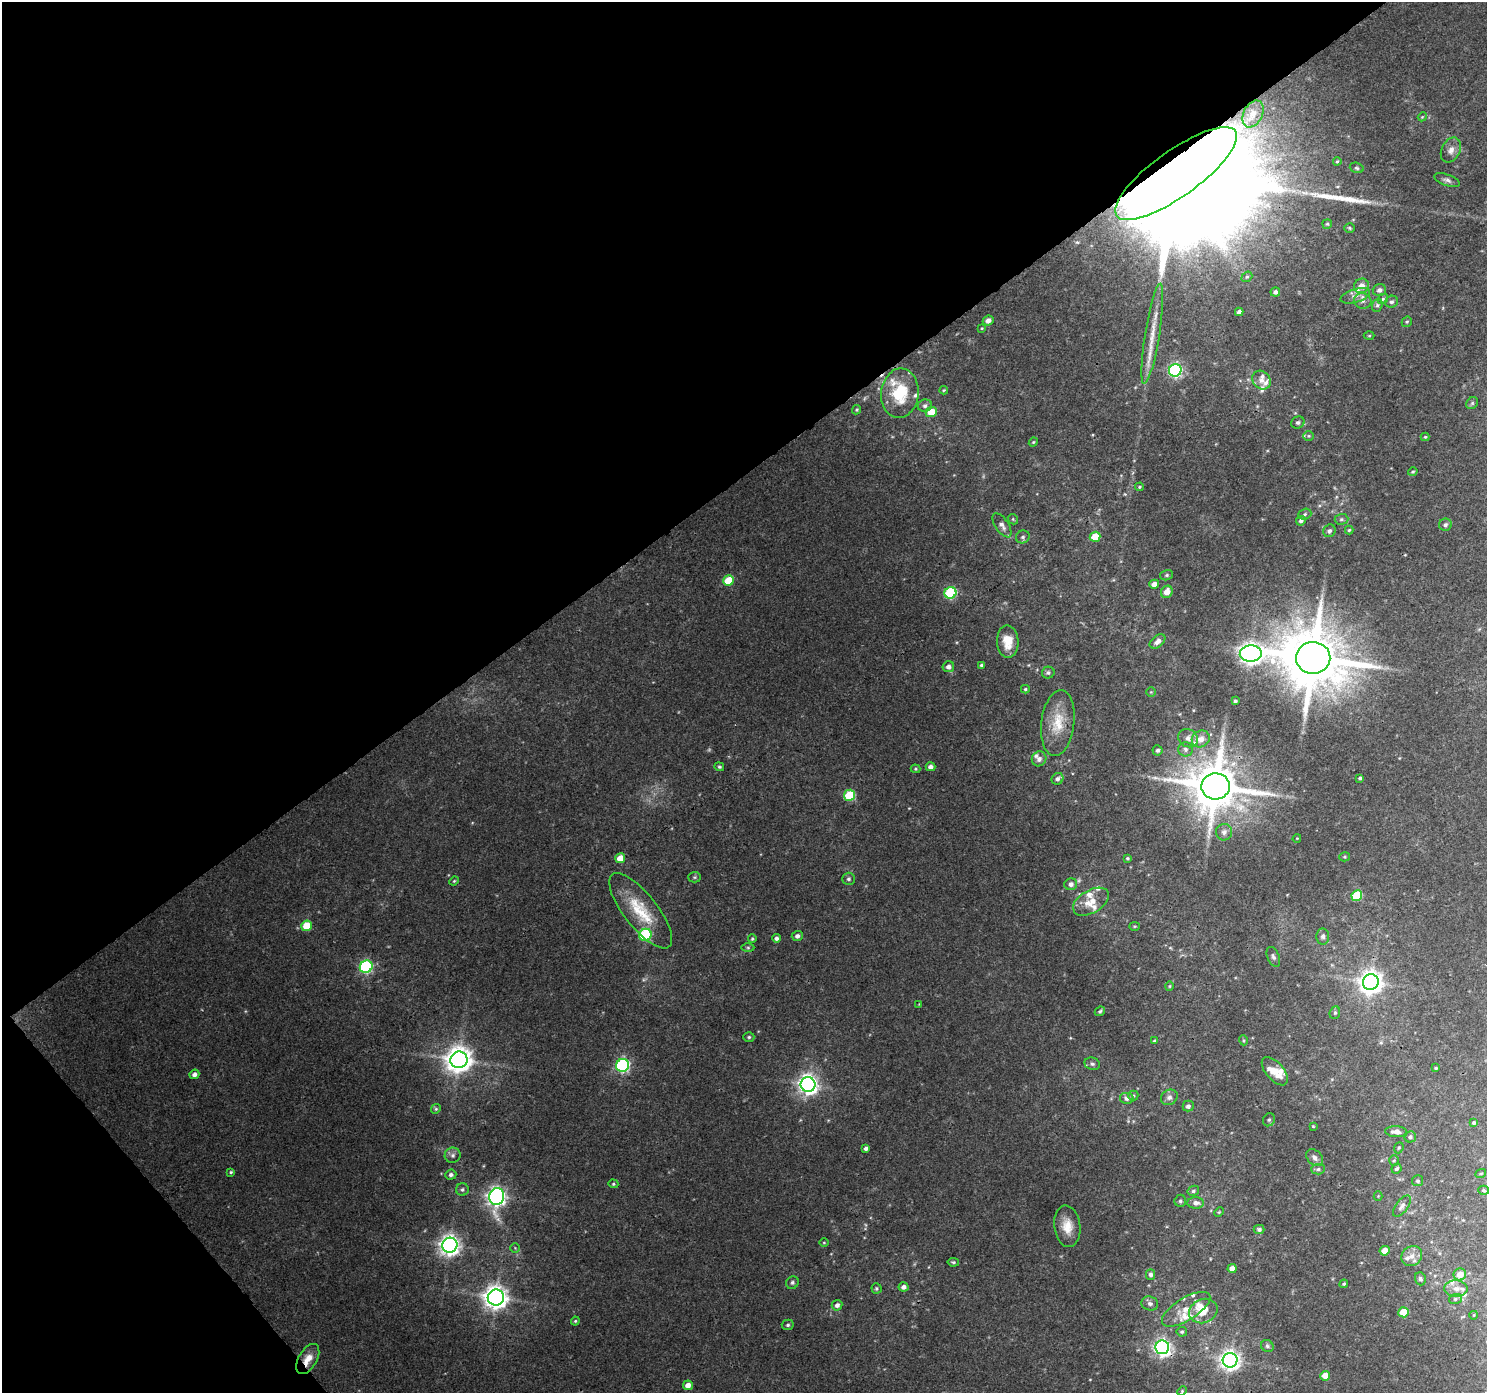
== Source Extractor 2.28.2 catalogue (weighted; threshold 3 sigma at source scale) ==
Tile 5 of 4 x 4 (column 1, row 2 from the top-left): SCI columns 47-1531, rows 2957-4347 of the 6039 x 5976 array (HDU 1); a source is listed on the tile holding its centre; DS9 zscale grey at full resolution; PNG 1489 x 1395 px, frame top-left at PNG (2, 2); each listed source drawn as its Kron ellipse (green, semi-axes under 4 px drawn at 4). Shown black and unused: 37% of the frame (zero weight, under 3 of 4 exposures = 5% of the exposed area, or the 3 px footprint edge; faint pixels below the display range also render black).
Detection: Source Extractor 2.28.2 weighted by HDU 2 'WHT'; one run over the whole footprint, this tile lists its part. Background 0.0452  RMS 0.0038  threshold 0.0172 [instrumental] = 3 sigma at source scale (4.5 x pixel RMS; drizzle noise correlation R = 1.50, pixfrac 1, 0.0396/0.0396 arcsec/px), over >= 5 px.
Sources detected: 205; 3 too faint to see at this stretch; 1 inside a brighter object's white glare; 2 long thin detections or spike segments (spike, bleed or trail) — neither listed nor drawn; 20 inside a brighter listed object's ellipse — not listed separately; the other 179 listed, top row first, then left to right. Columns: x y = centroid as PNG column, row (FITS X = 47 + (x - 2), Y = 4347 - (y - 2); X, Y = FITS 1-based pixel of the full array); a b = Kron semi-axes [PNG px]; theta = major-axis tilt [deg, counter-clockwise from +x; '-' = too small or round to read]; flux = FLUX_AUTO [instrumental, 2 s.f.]
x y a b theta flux
1253 114 14 9 65 3.6
1422 117 4 3 - 0.35
1451 150 13 9 63 2.5
1337 161 4 3 - 0.49
1357 168 7 5 -18 0.7
1176 174 73 23 36 45000
1447 180 13 5 -21 1.3
1327 224 5 5 - 0.52
1349 228 5 4 - 0.55
1247 277 6 4 40 0.63
1361 286 7 7 - 3
1379 290 7 6 - 1.6
1275 292 5 4 - 1.2
1355 296 15 6 17 2.5
1383 299 6 4 47 0.68
1363 301 9 7 -16 1.7
1391 302 6 5 - 1
1377 305 6 5 - 0.83
1239 312 4 4 - 1.7
988 320 5 5 - 2
1407 322 5 4 - 0.53
982 328 3 3 - 0.33
1152 334 51 7 81 8.3
1369 336 5 3 - 0.42
1175 370 6 6 - 71
1261 380 10 8 -45 2.5
944 390 4 4 - 0.41
900 393 25 18 84 17
1472 403 6 5 - 0.69
925 406 7 6 - 1.3
857 410 5 4 - 0.47
931 412 5 5 - 7
1298 423 7 6 - 0.98
1309 436 5 4 - 0.52
1425 437 4 4 - 0.48
1033 442 4 4 - 0.4
1413 472 5 4 - 0.54
1139 487 4 3 - 0.5
1305 514 7 5 18 0.71
1013 519 5 4 - 0.45
1341 519 7 5 2 0.78
1301 521 5 4 - 1.1
1002 525 14 6 -57 2.1
1445 525 6 6 - 1.2
1349 530 4 4 - 0.51
1329 531 6 6 - 1
1023 537 7 6 - 1
1095 537 5 5 - 10
1167 575 6 5 - 0.67
729 580 5 5 - 14
1154 584 5 4 - 2.6
1167 592 6 5 - 3.5
950 593 6 5 - 36
1008 641 16 10 -88 6.3
1157 641 9 5 38 2.4
1251 654 11 8 3 290
1313 658 17 16 - 3500
982 665 4 3 - 0.77
948 667 6 5 - 1.9
1048 673 6 6 - 0.84
1025 689 4 4 - 0.52
1151 692 5 5 - 0.47
1235 701 3 3 - 0.82
1058 723 33 16 83 10
1188 738 10 8 -31 2.5
1201 739 9 8 - 3.6
1186 749 7 7 - 1.3
1158 750 5 5 - 0.98
1039 759 7 7 - 1.5
719 767 5 4 - 0.56
930 767 5 4 - 1.6
915 769 5 4 - 0.49
1360 778 3 3 - 0.67
1057 779 6 5 - 1.2
1216 786 14 13 - 2100
849 795 6 5 - 19
1224 832 8 8 - 1.9
1297 838 4 2 - 0.26
1345 857 5 4 - 0.52
620 858 5 4 - 5.3
1127 858 4 4 - 0.54
694 877 6 5 - 0.67
849 879 6 6 - 1
454 881 5 3 - 0.39
1071 884 6 5 - 1.7
1357 895 5 5 - 19
1091 902 20 11 30 5.9
641 911 46 16 -52 16
306 926 5 5 - 8.7
1135 926 5 3 - 0.35
645 935 6 6 - 33
797 936 5 5 - 1.4
1323 937 8 6 -88 1.2
776 938 4 4 - 1.1
752 939 4 4 - 0.54
748 948 6 4 0 0.62
1273 957 10 6 -68 1.2
366 967 6 6 - 50
1371 982 8 8 - 330
1169 986 4 4 - 0.4
919 1004 3 3 - 0.23
1100 1011 5 4 - 0.6
1335 1013 6 5 - 0.66
749 1037 5 4 - 0.64
1243 1040 5 3 - 0.43
1154 1041 4 3 - 0.55
459 1060 8 8 - 470
1092 1064 8 6 -17 1
623 1065 6 6 - 74
1436 1068 3 3 - 0.37
1275 1071 17 8 -49 5.4
194 1074 5 4 - 1.6
808 1084 7 7 - 220
1133 1096 5 5 - 0.58
1169 1097 9 7 31 1.5
1127 1098 7 5 -11 1.3
1188 1106 5 5 - 1.3
436 1109 5 4 - 0.53
1269 1120 7 6 - 0.86
1474 1123 4 4 - 0.69
1313 1126 4 3 - 0.39
1396 1132 11 5 -2 2.6
1410 1137 6 5 - 1
866 1148 4 3 - 1.1
1399 1148 6 4 68 0.51
453 1155 8 8 - 1.4
1315 1158 9 7 -45 1.8
1394 1161 5 4 - 0.49
1318 1169 7 5 2 0.97
1397 1169 5 4 - 0.81
231 1172 4 3 - 0.5
1481 1173 5 3 - 0.33
451 1175 5 5 - 1.2
1418 1181 5 5 - 0.72
613 1184 5 4 - 0.52
462 1189 6 6 - 0.89
1484 1190 5 4 - 0.6
1193 1191 6 5 - 0.79
497 1196 8 7 - 190
1378 1196 4 4 - 0.33
1180 1201 6 5 - 0.84
1196 1203 8 6 -2 1.8
1402 1206 12 6 53 1.7
1219 1212 5 3 - 0.4
1067 1226 21 13 -83 6.3
1259 1229 5 4 - 1
824 1242 5 3 - 0.36
450 1245 8 7 - 250
515 1248 5 5 - 0.53
1385 1251 5 5 - 5.8
1412 1256 11 9 37 2.8
953 1262 6 4 -9 0.63
1232 1269 4 4 - 3.1
1150 1274 5 4 - 1.2
1460 1274 6 6 - 4.5
1420 1279 6 5 - 1
792 1283 6 6 - 0.84
1344 1284 4 4 - 0.61
904 1287 5 4 - 1.6
876 1288 5 5 - 0.59
1456 1288 11 8 -3 2.5
496 1297 8 8 - 360
1455 1299 6 5 - 0.77
1150 1303 8 7 - 1.4
837 1305 5 5 - 1.6
1186 1309 27 11 32 6.4
1203 1311 14 12 23 7.1
1404 1312 5 5 - 11
1474 1315 4 3 - 0.28
575 1321 4 4 - 0.45
788 1325 6 5 - 0.76
1182 1332 5 4 - 0.63
1267 1346 6 5 - 0.92
1162 1347 7 7 - 150
308 1359 17 9 60 4.7
1230 1360 7 7 - 220
1325 1376 5 5 - 5.4
688 1385 5 5 - 2.6
1182 1391 5 4 - 0.44
Overlapping masked pixels (flux is a lower limit): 4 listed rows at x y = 1176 174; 1216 786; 1162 1347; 308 1359